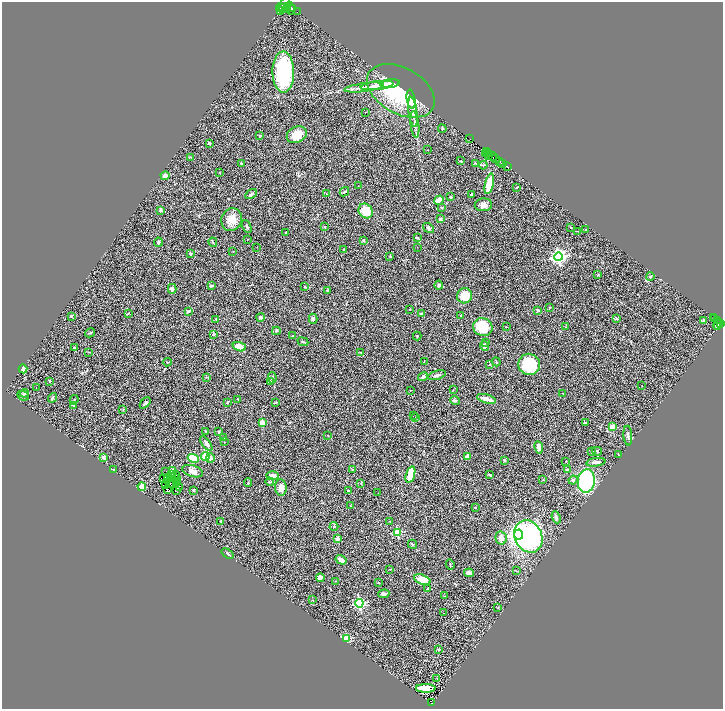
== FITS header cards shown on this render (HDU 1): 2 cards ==
NAXIS1  =                 1441
NAXIS2  =                 1414

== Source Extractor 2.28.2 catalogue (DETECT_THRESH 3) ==
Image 1441 x 1414 px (HDU 1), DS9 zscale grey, zoomed out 1/2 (1 PNG px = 2 x 2 image px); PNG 725 x 711 px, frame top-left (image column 1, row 1414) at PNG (2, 2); each listed source drawn as its Kron ellipse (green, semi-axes under 4 px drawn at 4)
Background 0.868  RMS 0.07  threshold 0.211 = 3 sigma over >= 5 px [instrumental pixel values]
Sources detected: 276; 41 cannot appear on this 1/2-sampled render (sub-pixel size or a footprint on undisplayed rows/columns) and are neither listed nor drawn; the other 235 listed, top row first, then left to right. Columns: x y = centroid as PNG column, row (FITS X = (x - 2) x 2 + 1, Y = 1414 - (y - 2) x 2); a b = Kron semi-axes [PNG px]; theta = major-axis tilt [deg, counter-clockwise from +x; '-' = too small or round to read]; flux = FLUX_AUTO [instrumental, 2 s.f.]
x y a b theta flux
284 4 8 4 60 930
288 7 2 2 - 210
281 8 5 4 - 620
290 8 6 3 -77 670
293 8 4 2 - 300
287 9 5 3 - 760
281 11 3 2 - 62
297 12 2 1 - 31
283 72 20 11 -90 1300
390 84 9 3 7 260
377 85 16 4 7 110
364 87 20 3 7 88
401 91 37 23 -29 1000
411 99 9 3 -81 240
365 112 2 1 - 3.6
413 112 15 4 -82 99
415 124 13 3 -82 54
442 129 4 3 - 10
297 135 10 7 24 180
260 136 4 3 - 14
470 139 2 1 - 12
209 143 4 3 - 15
427 150 2 1 - 3.4
486 151 2 1 - 7.3
486 154 2 1 - 8.3
489 154 3 1 - 29
489 156 2 1 - 45
191 157 3 2 - 6.1
493 157 4 2 - 23
496 159 2 1 - 80
461 161 4 2 - 7.6
500 161 3 2 - 150
241 163 2 2 - 22
476 163 3 2 - 6.7
502 163 3 2 - 110
483 165 4 2 - 7.8
507 167 3 2 - 83
219 172 2 1 - 3.9
165 176 4 4 - 72
489 184 10 3 77 380
358 186 2 2 - 4.6
517 187 3 2 - 9.2
344 192 5 2 - 18
251 194 6 4 33 24
327 194 4 1 - 4.7
471 194 3 3 - 12
450 197 3 2 - 15
439 200 5 3 - 110
483 205 8 6 3 79
442 208 4 2 - 7.3
160 210 4 3 - 15
366 211 8 6 -52 260
440 219 2 2 - 79
232 220 11 10 - 170
247 227 7 3 -66 25
325 227 3 3 - 9.1
571 227 3 2 - 6
428 228 6 3 -34 41
586 230 4 3 - 9.8
577 231 2 1 - 3.5
286 232 2 2 - 16
417 238 4 3 - 19
247 239 2 2 - 3.9
363 240 3 3 - 13
158 242 4 3 - 19
213 242 5 2 - 9.7
257 247 2 2 - 3.5
417 247 2 1 - 16
343 249 2 2 - 6.7
233 252 3 2 - 5
190 253 3 2 - 14
390 256 3 2 - 8.4
558 257 4 4 - 3900
598 275 3 2 - 9.5
650 277 4 3 - 13
439 285 4 4 - 29
211 286 4 3 - 14
305 287 3 3 - 16
172 289 5 4 - 40
327 291 3 3 - 10
465 296 8 7 - 220
550 307 3 3 - 6.6
410 309 2 2 - 4.8
538 310 2 2 - 51
188 311 3 3 - 20
128 313 4 3 - 11
421 313 4 3 - 14
71 316 2 2 - 23
461 316 3 2 - 10
261 317 4 4 - 24
713 317 2 2 - 37
616 318 4 3 - 17
715 318 2 1 - 51
216 319 4 3 - 8.6
313 319 5 4 - 30
703 320 3 2 - 24
717 320 2 2 - 120
721 323 2 2 - 110
718 324 6 3 54 210
717 326 3 2 - 91
483 327 10 9 - 400
506 327 2 2 - 5.9
565 327 3 2 - 6.3
276 331 4 3 - 14
90 333 5 2 - 15
213 334 4 3 - 14
293 336 3 3 - 21
417 336 4 2 - 8.9
303 342 5 3 - 19
486 342 3 2 - 10
484 346 5 4 - 34
74 347 3 3 - 10
239 347 7 4 -18 210
89 352 3 2 - 6.7
360 352 4 2 - 8.6
424 361 3 2 - 6.3
167 362 5 2 - 8.1
496 362 4 2 - 11
529 364 11 10 - 520
490 365 2 2 - 10
23 369 4 3 - 110
437 375 9 4 15 40
206 377 4 2 - 11
423 377 5 4 - 31
272 378 6 3 -87 21
50 381 3 3 - 13
271 381 4 3 - 12
642 386 2 1 - 3.1
36 388 2 1 - 3.9
410 390 2 2 - 5.2
453 390 2 2 - 5.4
24 393 4 3 - 21
563 393 3 2 - 5
23 396 6 4 -24 28
52 398 5 3 - 22
238 399 4 3 - 9
486 399 10 3 -15 120
74 400 5 3 - 13
455 400 5 3 - 21
228 402 3 3 - 9.7
276 402 3 3 - 8
145 403 6 4 47 28
73 405 4 3 - 12
123 409 3 3 - 10
413 416 2 1 - 32
416 417 3 2 - 18
262 423 2 2 - 250
585 423 3 3 - 16
612 427 2 2 - 220
206 432 4 2 - 9.8
219 432 3 3 - 15
327 435 2 1 - 4.7
628 436 10 3 -86 34
224 438 3 2 - 8.2
224 442 2 2 - 4.6
206 443 8 4 -54 45
539 447 6 3 -79 110
597 451 5 4 - 24
592 452 3 3 - 12
618 454 3 2 - 7.1
205 456 4 4 - 220
103 457 3 3 - 33
468 457 3 3 - 100
193 458 5 4 - 330
210 458 5 4 - 39
504 460 3 2 - 29
566 461 2 2 - 5.1
596 462 9 3 8 58
352 469 4 3 - 12
114 470 3 2 - 20
172 470 3 2 - 37
568 470 4 3 - 30
166 471 2 1 - 6
193 471 11 5 -18 75
171 474 2 1 - 0.25
410 474 8 4 73 320
175 475 4 2 - 21
490 475 4 3 - 17
273 476 6 4 -1 68
168 478 2 1 - 4.4
163 479 2 2 - 0.4
177 479 2 1 - 9.9
168 480 2 1 - 2.1
543 480 3 2 - 5.5
573 480 4 4 - 27
586 481 12 8 83 1700
178 482 2 1 - 3.4
270 482 4 2 - 10
169 483 2 1 - 6.2
177 483 3 1 - 5.5
248 483 4 2 - 8.1
361 483 4 3 - 11
165 485 3 1 - 8.3
142 487 4 3 - 180
179 487 2 1 - 4.4
281 488 8 6 -83 95
167 489 2 1 - 2
176 490 3 1 - 12
193 490 3 2 - 14
349 491 4 3 - 9.7
378 493 2 1 - 2.8
350 506 4 2 - 8.5
475 507 2 2 - 14
556 517 6 4 -68 30
220 521 4 2 - 9.7
390 522 3 2 - 7.4
334 526 4 3 - 14
397 532 3 3 - 660
518 534 5 4 - 9800
528 536 17 13 -64 2900
338 538 2 2 - 240
501 538 6 5 - 75
412 544 5 2 - 15
228 554 7 3 -36 16
341 560 6 3 -32 84
450 565 5 2 - 11
390 569 3 2 - 5.2
516 571 3 2 - 6.5
469 573 5 3 - 49
320 578 4 4 - 86
422 580 8 4 -18 180
336 581 3 2 - 5.7
379 583 4 2 - 7.2
427 589 3 2 - 7.2
384 594 5 3 - 48
445 596 4 2 - 8.3
313 600 3 2 - 6.3
359 603 4 4 - 1600
498 607 3 2 - 5.7
444 613 2 2 - 12
347 638 3 3 - 820
438 649 3 2 - 15
437 679 2 1 - 3.6
426 688 10 3 -1 270
431 703 3 2 - 52
At the frame edge (FLAGS 8, measured only in part): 1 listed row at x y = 284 4
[41 sub-pixel or undisplayed-footprint detections neither listed nor drawn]